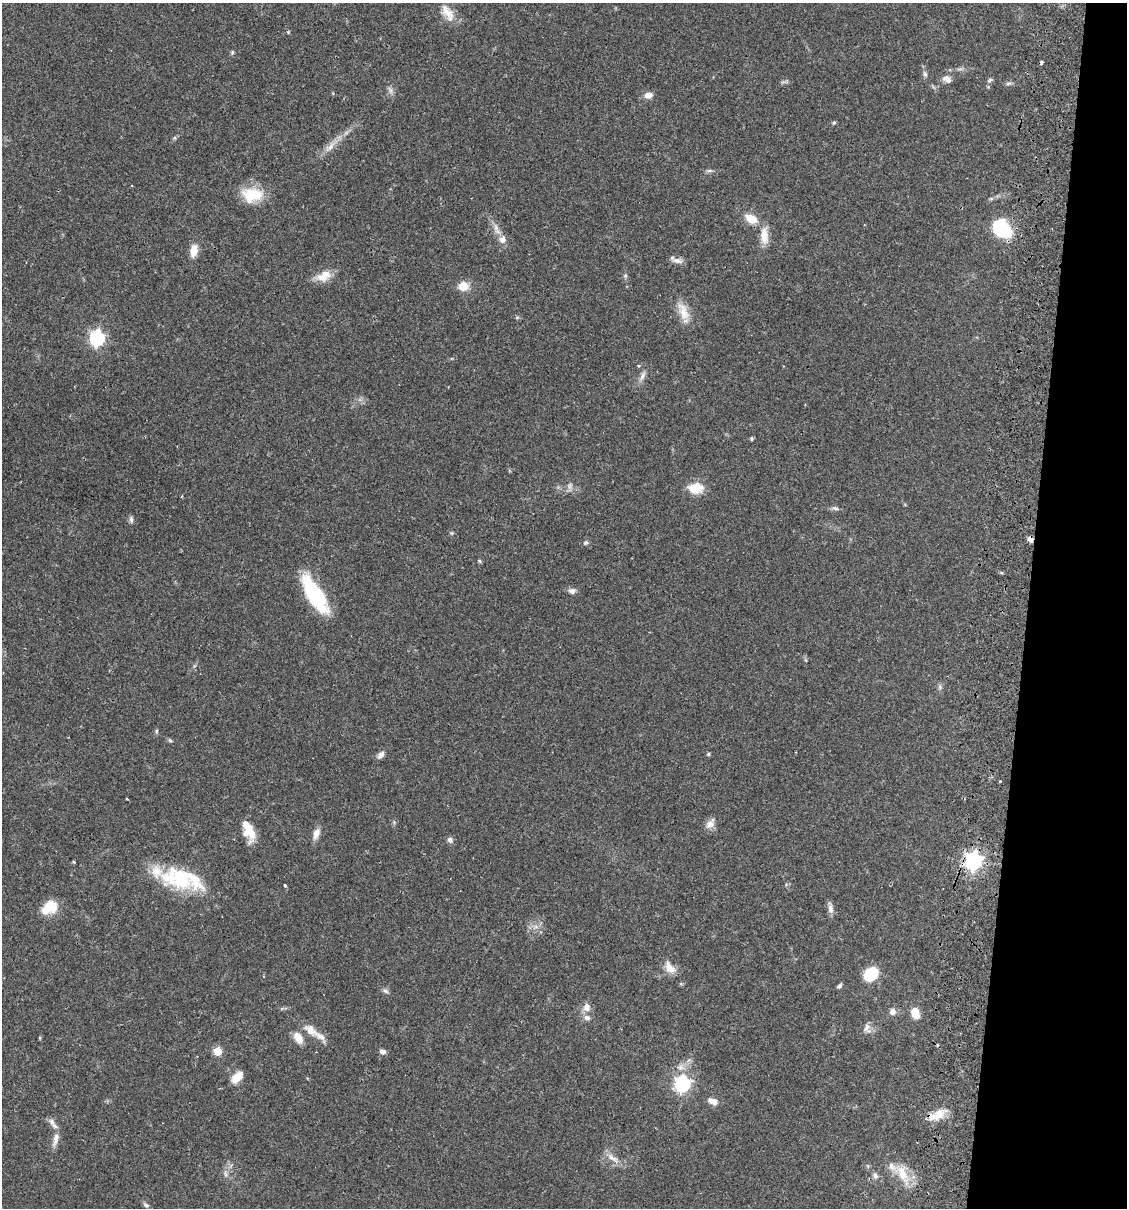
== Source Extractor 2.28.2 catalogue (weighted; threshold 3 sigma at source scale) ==
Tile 8 of 4 x 4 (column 4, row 2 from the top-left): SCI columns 3550-4674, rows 2431-3636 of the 4963 x 4856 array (HDU 1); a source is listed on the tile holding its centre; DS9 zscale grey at full resolution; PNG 1129 x 1210 px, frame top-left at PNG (2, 3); no overlay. Shown black and unused: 9% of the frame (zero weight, under 2 of 3 exposures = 3% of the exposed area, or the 3 px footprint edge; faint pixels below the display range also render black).
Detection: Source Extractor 2.28.2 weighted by HDU 2 'WHT'; one run over the whole footprint, this tile lists its part. Background 0.0646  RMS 0.005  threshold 0.0226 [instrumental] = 3 sigma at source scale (4.5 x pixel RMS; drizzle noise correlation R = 1.50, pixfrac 1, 0.05/0.05 arcsec/px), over >= 5 px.
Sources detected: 94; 1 too faint to see at this stretch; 4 cosmic-ray / hot-pixel residue — not listed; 11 inside a brighter listed object's ellipse — not listed separately; the other 78 listed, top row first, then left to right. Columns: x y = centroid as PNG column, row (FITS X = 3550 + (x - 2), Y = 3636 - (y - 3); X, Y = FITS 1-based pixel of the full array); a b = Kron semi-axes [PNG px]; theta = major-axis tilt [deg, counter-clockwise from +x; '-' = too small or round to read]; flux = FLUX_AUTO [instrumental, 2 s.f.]
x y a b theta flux
447 13 25 12 -56 7.3
288 32 5 4 - 0.53
232 52 6 5 - 0.77
925 74 9 5 -74 1.4
947 79 13 9 -26 2.8
990 80 8 5 26 1
1008 83 8 6 2 1.2
391 91 10 6 -87 1.9
648 95 10 7 11 3.6
834 123 5 4 - 0.7
174 138 6 5 - 0.84
330 146 26 8 47 5.8
709 171 10 4 5 1.1
252 195 26 17 0 16
751 219 12 7 -29 9.8
496 228 15 7 -71 3.3
1002 229 22 17 -43 26
764 236 25 11 -85 6.8
194 251 14 8 82 6.3
677 261 16 6 -10 2.6
625 276 6 5 - 0.8
322 277 19 12 -10 6.1
463 286 11 10 - 7.1
683 311 28 12 -67 7.9
517 317 5 5 - 0.71
97 338 7 6 - 130
638 366 4 3 - 0.7
642 376 17 6 61 2.6
752 438 4 4 - 0.93
570 487 11 8 -69 2.2
695 488 17 12 0 9.5
835 508 11 5 -11 1.4
131 519 10 5 -89 1.2
452 533 5 5 - 0.64
586 542 7 6 - 1.1
479 561 5 4 - 0.66
572 591 9 7 1 2.2
315 594 42 14 -59 41
940 687 9 5 90 1.2
156 731 6 4 89 0.69
170 740 6 5 - 0.75
708 754 6 4 17 0.71
381 755 11 6 52 2.3
1000 781 3 3 - 0.82
710 823 14 10 51 3.7
249 831 24 10 -70 10
316 834 16 8 72 3.6
450 840 8 7 - 1.7
973 861 7 7 - 210
74 862 4 3 - 0.58
180 879 44 26 -21 34
285 885 4 3 - 0.81
51 906 18 16 -45 9.1
830 909 13 7 -87 2.7
536 927 7 4 -19 1.4
670 967 20 11 -55 5.3
871 974 15 12 47 17
839 986 7 5 36 1.1
385 991 9 6 -31 1.4
586 1007 12 10 86 3.6
892 1012 8 7 - 2.5
915 1013 12 8 -67 7
867 1028 15 10 -81 3
311 1030 21 11 -41 6.5
40 1038 5 3 - 0.46
298 1038 16 9 -57 5
218 1051 5 5 - 18
382 1051 8 6 -23 1.8
237 1077 16 9 46 5.8
682 1084 7 7 - 140
713 1101 13 7 -22 3.3
938 1114 17 14 53 7.6
55 1139 20 7 76 3.7
612 1158 22 7 -39 4.2
902 1173 35 15 -60 12
225 1174 13 4 -83 1.7
875 1175 9 7 -68 2.1
146 1205 9 6 -28 1.2
Overlapping masked pixels (flux is a lower limit): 1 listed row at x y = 973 861